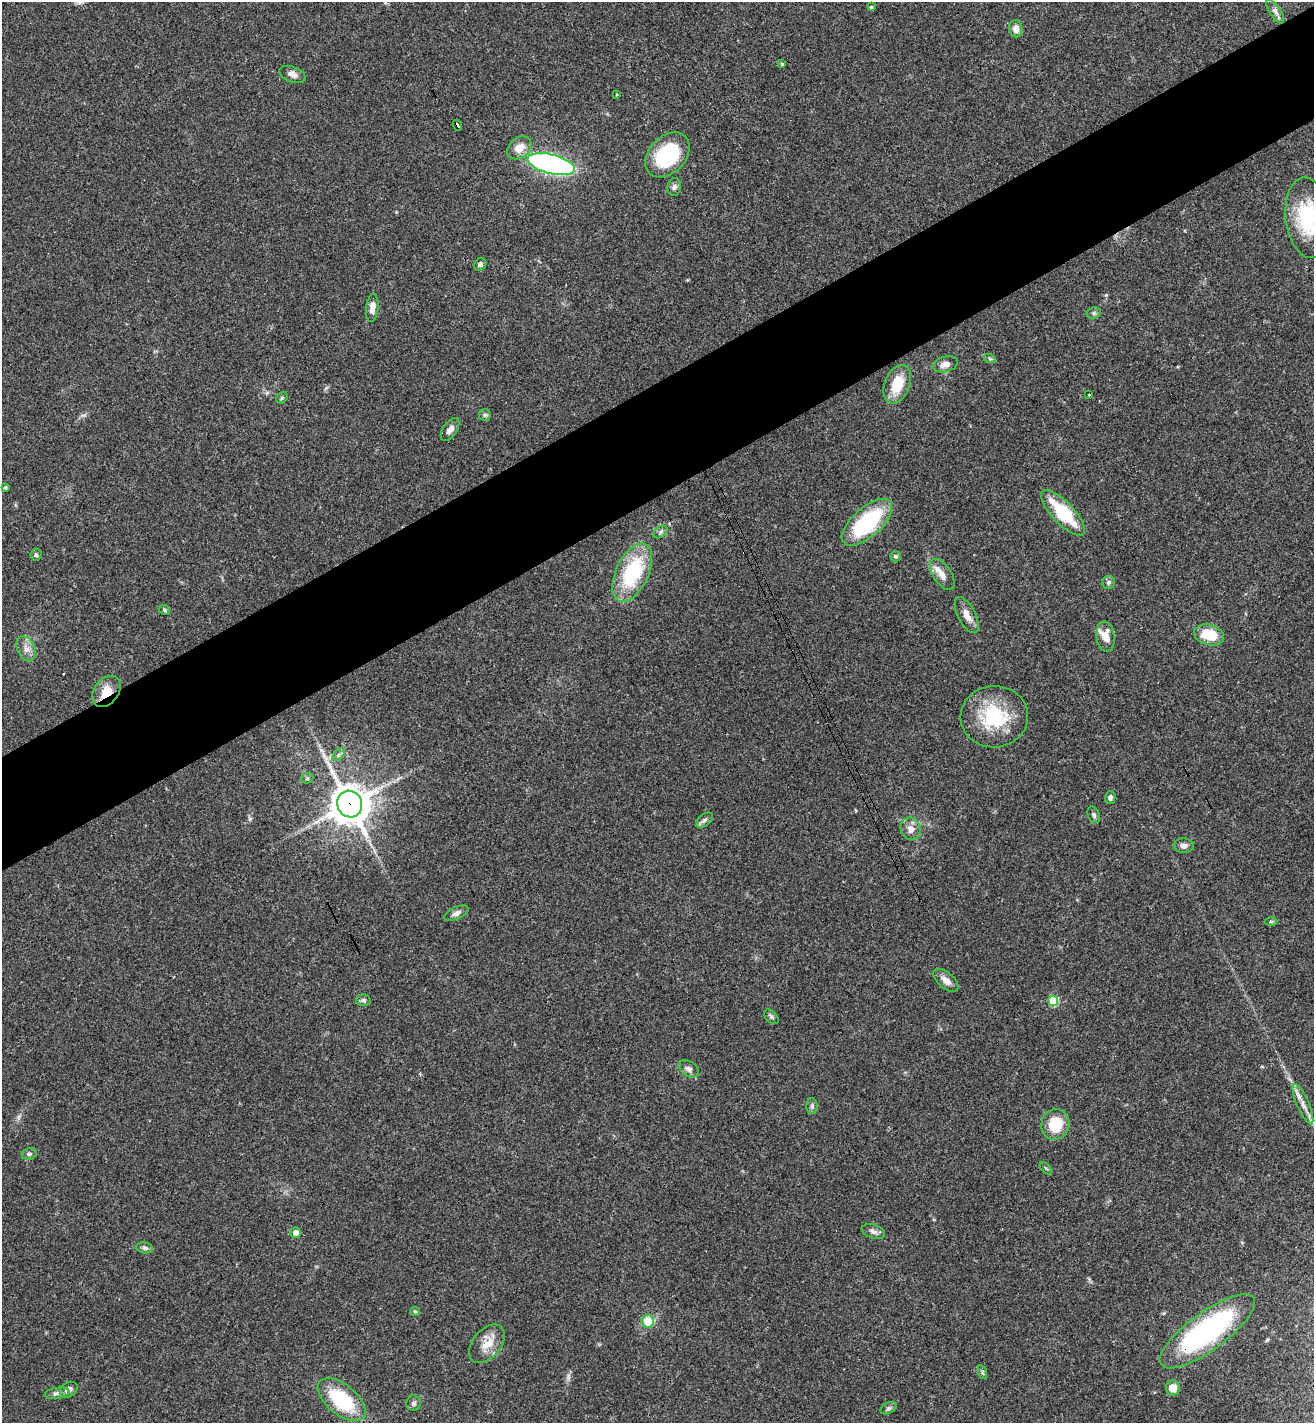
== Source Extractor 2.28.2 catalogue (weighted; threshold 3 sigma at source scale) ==
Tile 10 of 4 x 4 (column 2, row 3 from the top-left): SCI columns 1487-2798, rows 1458-2878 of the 5732 x 5755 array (HDU 1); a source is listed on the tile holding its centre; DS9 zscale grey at full resolution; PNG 1316 x 1425 px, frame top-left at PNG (2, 2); each listed source drawn as its Kron ellipse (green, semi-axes under 4 px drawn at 4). Shown black and unused: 8% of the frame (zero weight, under 3 of 4 exposures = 4% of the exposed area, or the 3 px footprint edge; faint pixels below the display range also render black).
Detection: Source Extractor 2.28.2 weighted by HDU 2 'WHT'; one run over the whole footprint, this tile lists its part. Background 0.0388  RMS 0.0047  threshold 0.021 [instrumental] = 3 sigma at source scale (4.5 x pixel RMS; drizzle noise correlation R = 1.50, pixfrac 1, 0.05/0.05 arcsec/px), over >= 5 px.
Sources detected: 75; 1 cosmic-ray / hot-pixel residue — neither listed nor drawn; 2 inside a brighter listed object's ellipse — not listed separately; the other 72 listed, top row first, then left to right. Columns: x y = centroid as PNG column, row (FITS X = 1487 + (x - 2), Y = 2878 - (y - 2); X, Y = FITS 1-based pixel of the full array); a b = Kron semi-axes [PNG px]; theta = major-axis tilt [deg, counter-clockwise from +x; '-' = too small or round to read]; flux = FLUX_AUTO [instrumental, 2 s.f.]
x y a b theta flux
871 7 4 4 - 0.63
1275 11 14 5 -56 1.9
1016 29 8 6 -79 3.3
782 64 3 3 - 1.7
292 74 14 7 -20 2.5
617 94 4 3 - 0.47
457 125 6 3 -71 4.8
519 148 13 10 37 5.9
667 155 26 18 46 34
551 164 24 9 -14 120
674 187 9 7 83 1.5
1307 218 40 21 -84 32
480 264 7 5 45 1.2
372 308 14 6 84 3.4
1094 313 7 5 21 0.93
990 359 6 4 -19 0.67
945 364 13 7 15 3.2
897 384 20 12 68 11
1089 395 3 3 - 1
282 398 6 5 - 0.78
485 415 6 5 - 0.89
450 429 13 7 55 2.6
5 487 4 4 - 0.76
1063 513 29 11 -47 24
867 522 31 14 42 42
660 532 8 5 38 1.1
36 555 6 5 - 1
895 556 5 5 - 0.92
632 573 31 16 65 37
942 574 17 9 -57 3.7
1108 582 6 6 - 0.99
164 610 6 4 -24 0.69
967 615 20 8 -62 4.2
1209 635 15 10 -15 14
1106 637 15 9 -83 5.5
26 649 13 8 -65 3.3
106 692 17 12 53 7.5
994 717 34 31 4 29
339 755 8 4 45 1.2
307 778 6 5 - 0.88
1110 798 6 5 - 1.2
350 804 13 12 - 1200
1094 815 8 6 -64 1.1
704 820 10 5 38 1.4
911 829 11 10 - 3.5
1184 846 10 7 -2 1.9
456 913 13 6 25 2
1271 921 6 4 0 0.69
946 980 15 8 -40 3.7
363 1000 7 6 - 1.2
1053 1001 5 5 - 17
771 1017 9 5 -45 0.97
689 1069 11 7 -32 1.9
1303 1104 22 6 -67 4
812 1106 8 5 -89 1.1
1055 1124 15 14 - 14
29 1154 8 5 15 1.1
1046 1168 7 3 -45 0.58
873 1232 12 6 -18 1.9
296 1233 5 5 - 3.4
145 1248 8 5 -11 1.2
415 1311 5 4 - 0.58
648 1321 6 6 - 11
1207 1331 57 19 36 83
487 1344 22 14 50 7.8
982 1372 7 4 -72 0.81
1173 1388 7 7 - 5.3
69 1390 9 7 29 2.8
57 1393 12 5 9 1.7
342 1400 28 15 -39 31
414 1403 8 7 - 1.3
889 1408 8 5 27 1.1
Overlapping masked pixels (flux is a lower limit): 4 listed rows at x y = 457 125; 106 692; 350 804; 1207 1331
Isophote crosses this tile's border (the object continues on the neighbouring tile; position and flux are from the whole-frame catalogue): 1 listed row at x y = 1307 218